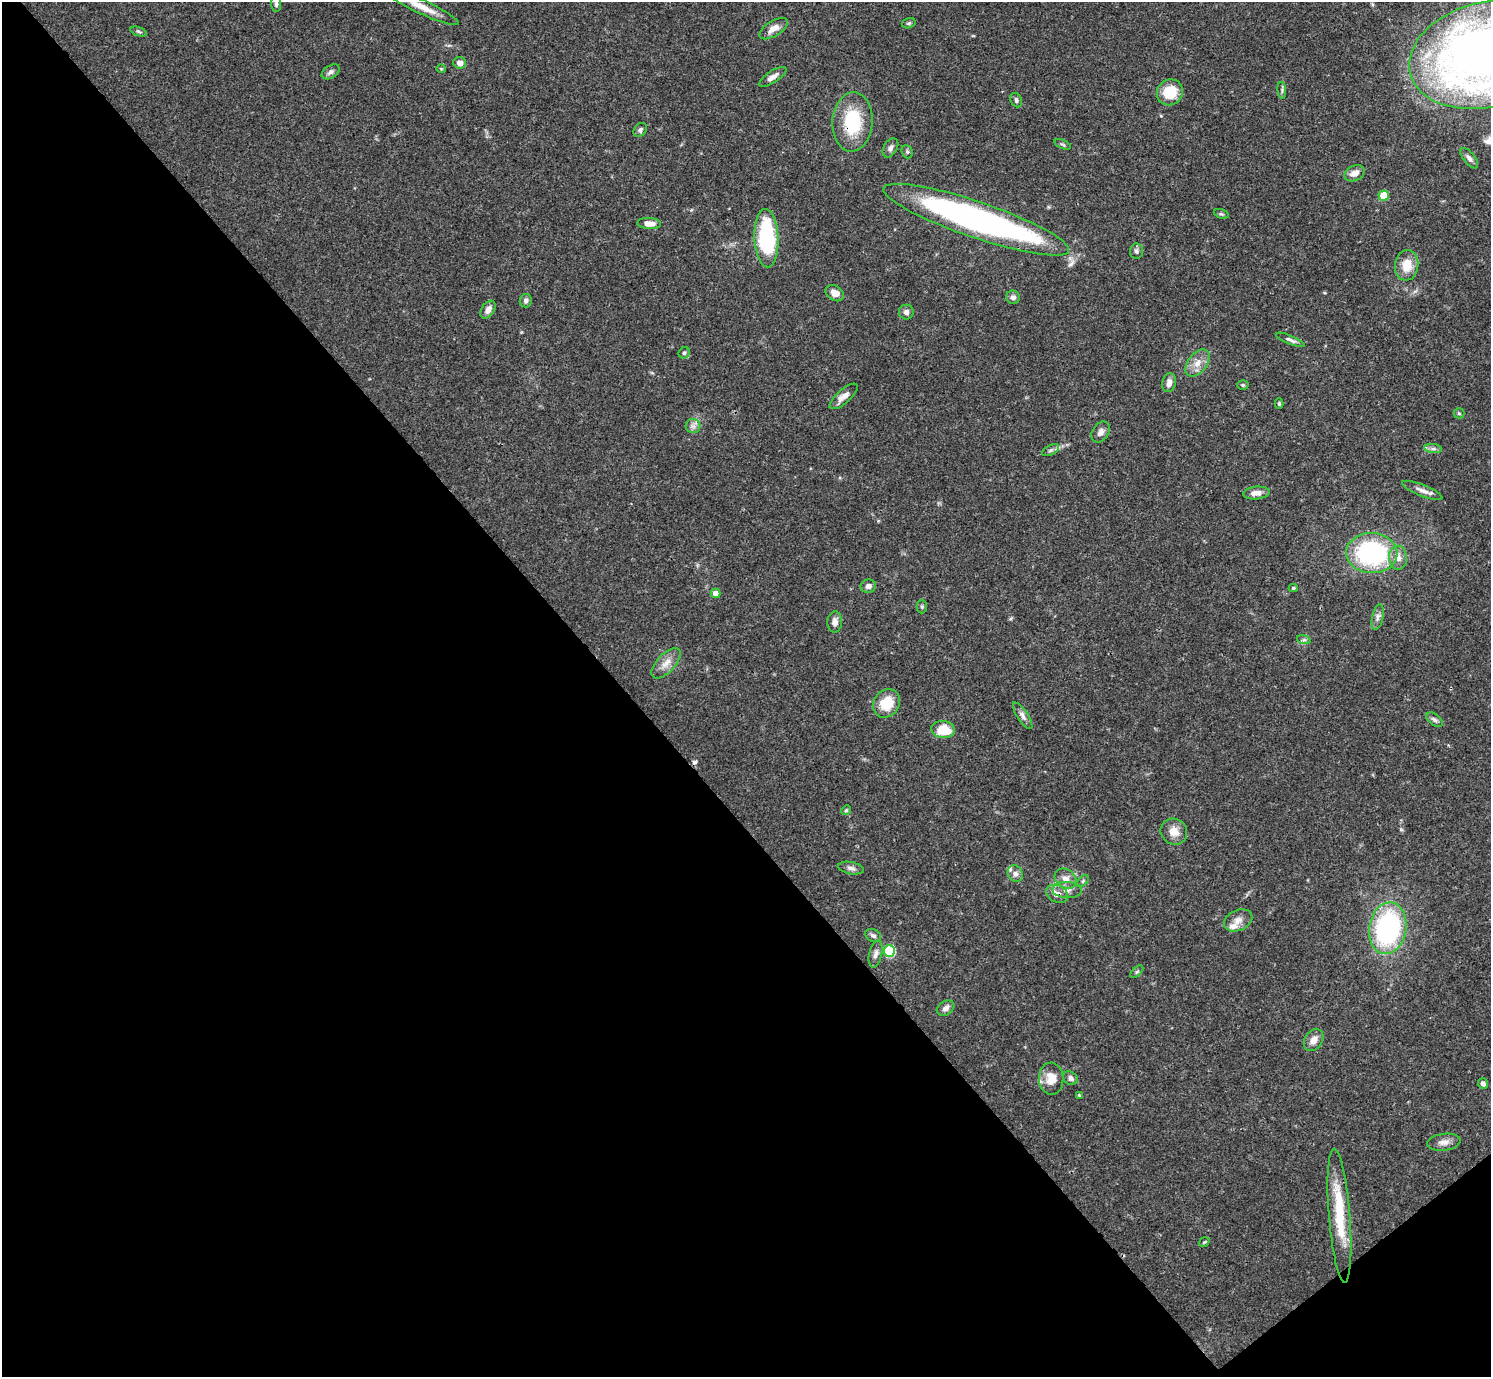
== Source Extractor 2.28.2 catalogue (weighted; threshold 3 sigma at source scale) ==
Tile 14 of 4 x 4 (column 2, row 4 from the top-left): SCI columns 1491-2979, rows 159-1533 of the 5961 x 5958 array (HDU 1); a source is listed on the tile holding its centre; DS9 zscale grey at full resolution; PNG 1493 x 1379 px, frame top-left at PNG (2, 2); each listed source drawn as its Kron ellipse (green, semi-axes under 4 px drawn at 4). Shown black and unused: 43% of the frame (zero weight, under 3 of 4 exposures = <1% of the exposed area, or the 3 px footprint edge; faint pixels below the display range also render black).
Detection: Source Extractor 2.28.2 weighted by HDU 2 'WHT'; one run over the whole footprint, this tile lists its part. Background 0.0408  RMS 0.0026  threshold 0.0118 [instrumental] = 3 sigma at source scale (4.5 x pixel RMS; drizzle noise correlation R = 1.50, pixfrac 1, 0.05/0.05 arcsec/px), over >= 5 px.
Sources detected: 87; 1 inside a brighter object's white glare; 1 cosmic-ray / hot-pixel residue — neither listed nor drawn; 2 inside a brighter listed object's ellipse — not listed separately; the other 83 listed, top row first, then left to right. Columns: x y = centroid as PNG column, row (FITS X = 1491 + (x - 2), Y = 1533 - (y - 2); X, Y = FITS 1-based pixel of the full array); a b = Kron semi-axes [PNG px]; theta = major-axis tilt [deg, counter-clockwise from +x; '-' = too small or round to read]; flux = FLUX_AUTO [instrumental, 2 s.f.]
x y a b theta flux
276 4 8 5 -84 0.64
422 7 40 7 -25 4.3
909 23 7 5 16 0.47
773 29 16 7 32 2.4
139 31 8 3 -19 0.44
1488 54 80 52 14 290
460 63 6 6 - 1.3
441 69 4 4 - 0.26
331 72 10 6 32 0.91
773 77 16 5 32 1.5
1282 90 8 3 -86 0.49
1170 92 13 12 - 8
1016 100 7 5 -65 0.6
852 122 30 20 86 15
640 130 7 6 - 0.73
1063 144 9 3 -21 0.4
890 148 10 6 58 0.98
907 152 7 5 -69 0.5
1469 158 12 5 -51 0.97
1354 173 10 7 25 2.1
1384 195 5 5 - 8.3
1221 214 7 4 -18 0.44
976 220 98 18 -19 110
649 224 12 5 -3 2.2
766 238 29 12 -87 28
1136 251 7 6 - 0.78
1407 265 15 11 84 4.9
835 293 10 7 -34 2.3
1013 297 7 6 - 0.98
526 301 6 6 - 0.83
488 310 10 6 56 1.6
906 312 7 7 - 0.95
1290 340 15 4 -23 0.87
684 353 6 5 - 0.52
1197 363 15 9 52 2.7
1169 383 9 6 79 1.6
1243 385 5 4 - 0.39
843 396 18 7 41 1.9
1279 404 5 4 - 0.37
1459 413 5 5 - 0.38
693 426 7 7 - 1
1101 432 11 8 57 1.4
1433 449 9 4 -8 0.73
1051 450 9 5 27 0.65
1422 490 21 5 -22 1.7
1256 493 13 6 5 2
1372 553 26 20 -2 37
1398 558 12 9 -85 2.1
868 586 7 6 - 1.2
1293 588 4 4 - 0.38
716 593 5 4 - 2.2
922 607 7 5 -89 0.5
1378 617 13 5 78 1.2
835 622 10 7 85 1.5
1304 640 7 4 -18 0.55
666 663 19 9 47 2.7
886 703 15 12 56 6.7
1023 716 15 5 -56 1.2
1434 720 9 5 -37 0.76
943 730 12 8 -7 6.9
846 810 5 4 - 0.38
1174 832 13 12 - 3.1
851 868 13 6 -10 1.1
1015 874 9 7 -57 1.2
1066 878 11 9 -38 2.3
1083 881 7 4 45 0.42
1067 890 15 8 -2 1.9
1057 894 11 8 -26 2.2
1238 920 15 10 24 2.2
1388 928 26 18 80 44
873 935 8 6 -24 0.79
889 951 6 5 - 21
876 954 13 6 77 1.3
1137 972 8 3 44 0.37
946 1008 9 7 31 1.2
1314 1040 12 8 56 2
1070 1078 8 6 -37 1
1051 1079 16 12 -88 4.1
1483 1084 5 5 - 0.87
1079 1095 4 3 - 0.26
1444 1142 17 8 7 1.9
1339 1216 67 10 -85 14
1204 1242 6 3 34 0.32
Overlapping masked pixels (flux is a lower limit): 3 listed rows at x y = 852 122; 976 220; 1057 894
Isophote crosses this tile's border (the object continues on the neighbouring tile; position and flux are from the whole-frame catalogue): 2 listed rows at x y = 422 7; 1488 54